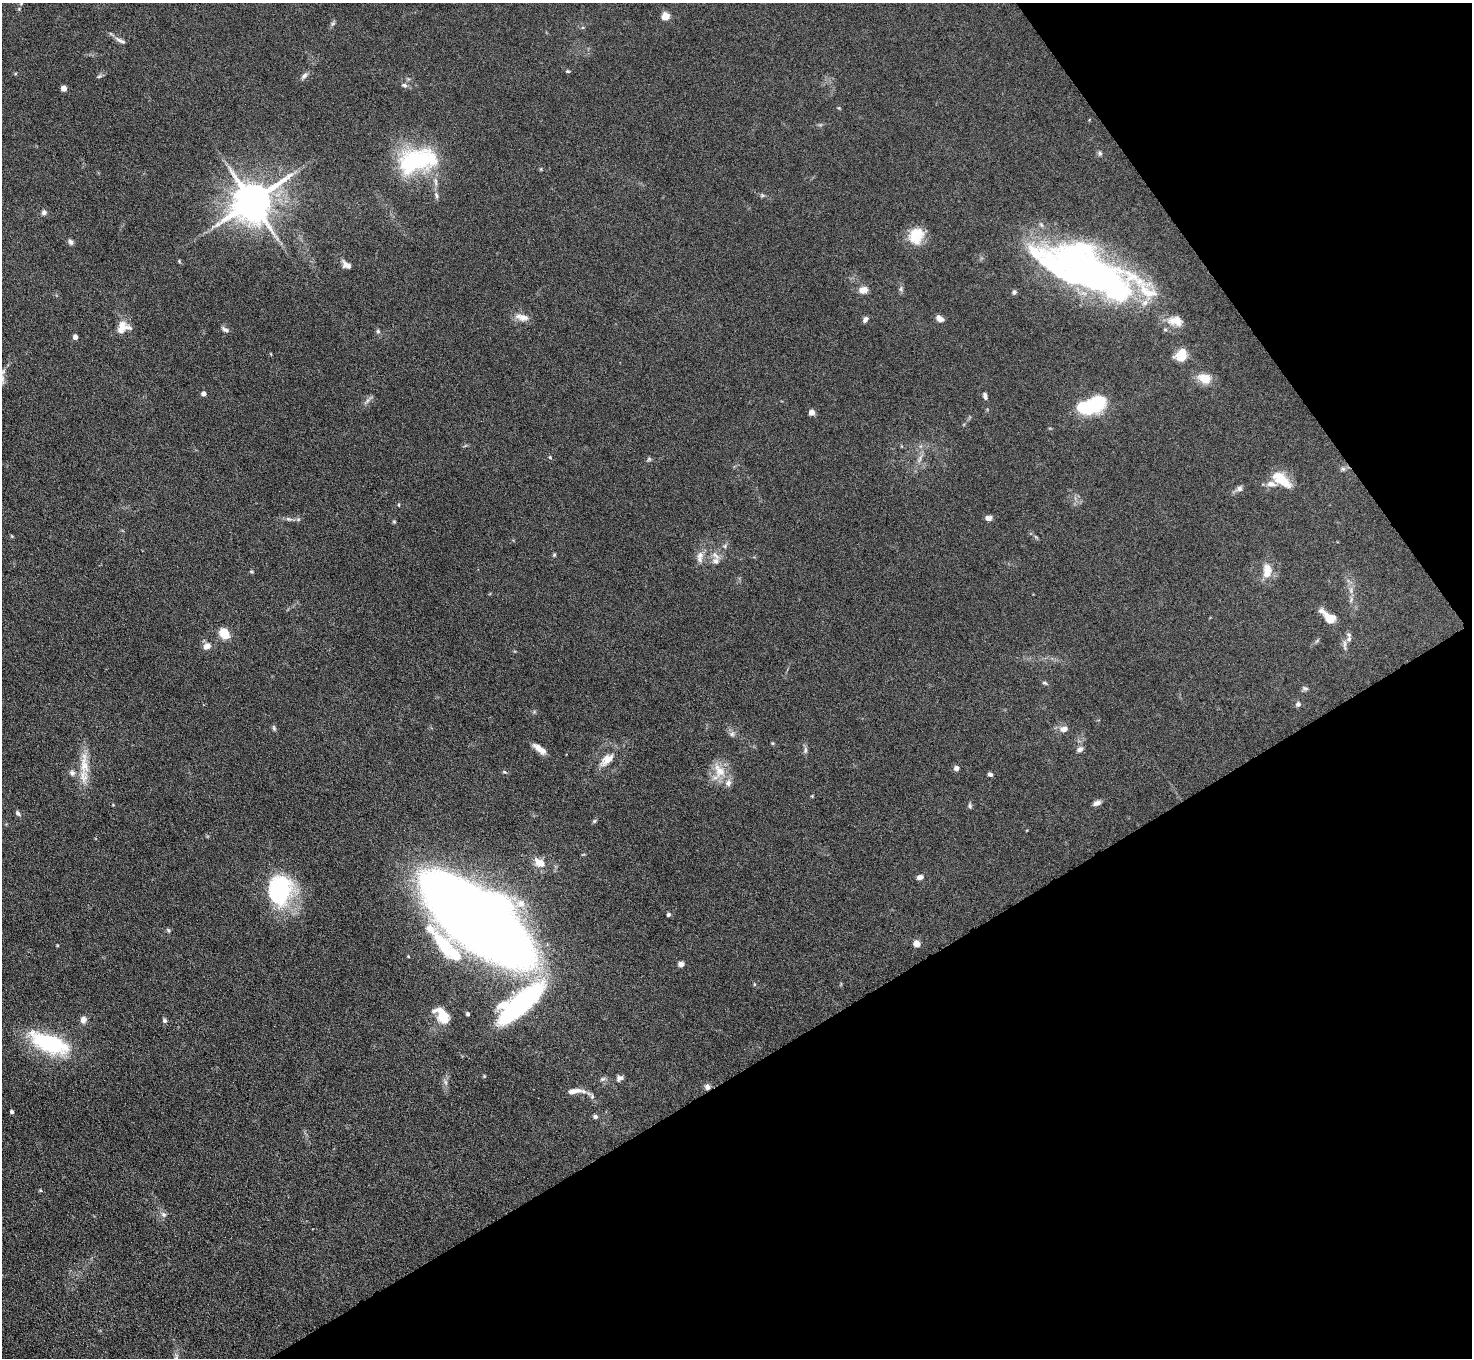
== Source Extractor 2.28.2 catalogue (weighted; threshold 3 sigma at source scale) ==
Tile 12 of 4 x 4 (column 4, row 3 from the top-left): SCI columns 4411-5880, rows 1653-3008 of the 5882 x 5876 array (HDU 1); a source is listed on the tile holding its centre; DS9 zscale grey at full resolution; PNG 1474 x 1360 px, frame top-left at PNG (2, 3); no overlay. Shown black and unused: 29% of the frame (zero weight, under 4 of 8 exposures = <1% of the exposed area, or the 3 px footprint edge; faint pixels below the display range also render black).
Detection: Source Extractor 2.28.2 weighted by HDU 2 'WHT'; one run over the whole footprint, this tile lists its part. Background 0.0969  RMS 0.0051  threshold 0.0209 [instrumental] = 3 sigma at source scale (4.09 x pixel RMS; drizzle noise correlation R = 1.36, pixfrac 0.8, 0.05/0.05 arcsec/px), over >= 5 px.
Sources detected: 119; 2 inside a brighter object's white glare — not listed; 10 inside a brighter listed object's ellipse — not listed separately; the other 107 listed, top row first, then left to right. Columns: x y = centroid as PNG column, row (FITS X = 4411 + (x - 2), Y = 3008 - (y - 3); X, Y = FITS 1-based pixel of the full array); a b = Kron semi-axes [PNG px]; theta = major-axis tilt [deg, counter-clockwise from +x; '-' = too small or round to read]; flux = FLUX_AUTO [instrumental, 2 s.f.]
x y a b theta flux
21 3 6 4 50 0.67
665 16 5 5 - 15
333 23 8 4 58 0.96
120 41 17 5 -30 2.1
568 71 5 4 - 0.57
99 76 7 4 44 0.85
304 76 10 6 45 1.6
404 85 8 5 -20 1.3
64 88 4 4 - 4.5
1100 153 7 5 -47 1
417 160 53 29 12 48
436 195 9 5 -69 1.4
762 195 6 5 - 0.76
252 201 12 11 - 1700
44 212 7 6 - 1.3
916 236 21 17 67 11
70 242 8 6 -64 1.3
179 261 5 4 - 0.54
347 265 11 7 -31 2.7
1089 270 102 42 -28 180
901 289 9 4 82 1.1
863 290 11 8 10 3.4
1014 292 6 6 - 1
522 317 20 9 -14 4
865 319 8 5 59 1.5
940 319 8 6 -29 2.7
122 328 18 12 62 5.7
225 329 11 5 -30 1.4
378 331 6 5 - 0.84
75 337 4 4 - 3
1181 355 11 9 57 12
1204 378 20 14 -18 6.6
204 394 4 4 - 2.2
985 396 8 5 -76 1.3
1093 405 16 8 33 59
812 412 4 4 - 4.7
550 457 5 4 - 0.48
649 459 6 4 46 0.75
920 459 12 4 79 1.8
1343 469 6 6 - 1.1
1281 479 23 10 -40 12
1271 484 12 8 -5 3.2
1239 488 7 7 - 1.6
399 505 5 3 - 0.42
988 518 7 6 - 2.1
289 519 10 6 -8 1.5
394 521 6 4 0 0.51
725 546 6 4 72 0.84
554 555 5 5 - 0.59
700 555 11 9 47 3.3
715 555 16 7 -44 3
1267 569 15 12 -58 5.2
251 571 5 3 - 0.49
1330 619 13 11 -25 5.7
224 633 10 8 -54 9.2
1349 639 7 6 - 1.5
1345 645 18 4 -86 1.7
207 646 11 9 35 3
1045 683 8 4 -25 0.78
1305 688 9 4 -12 0.96
1298 704 7 6 - 1.4
274 728 8 4 -76 0.86
1064 729 10 8 10 3.1
732 734 8 7 - 1.6
772 743 5 4 - 0.51
540 749 18 7 -37 4.2
1079 749 10 7 31 1.6
805 750 10 4 -90 1.2
607 759 16 9 37 6
84 764 35 11 -88 11
956 768 6 5 - 1.6
719 771 23 15 -56 9.1
504 772 6 5 - 0.69
72 773 9 7 -45 1.8
990 774 6 5 - 1.3
812 796 4 4 - 0.4
1097 803 9 5 20 2.1
113 805 5 3 - 0.41
970 806 8 5 -81 0.86
18 813 7 5 -46 1.3
594 821 6 5 - 0.71
539 862 14 10 -34 5.6
920 877 8 6 19 1.8
280 890 37 29 84 46
668 915 5 5 - 0.87
478 920 82 35 -38 1200
168 930 6 4 -45 0.65
917 944 5 5 - 8.2
447 948 75 16 -46 37
681 964 8 7 - 1.5
754 984 6 4 -72 0.48
521 1003 54 17 42 87
468 1014 4 3 - 0.93
442 1016 20 11 -53 10
83 1020 10 8 79 2.4
164 1021 6 5 - 1.1
49 1043 52 21 -22 40
620 1078 9 7 28 1.6
602 1079 8 5 26 1.1
707 1087 8 7 - 1.8
575 1091 23 6 4 4.5
592 1097 10 5 -81 1.3
12 1112 4 3 - 1.1
595 1117 6 5 - 1.2
40 1190 5 3 - 0.43
163 1214 8 7 - 1.6
176 1358 13 6 -90 2.2
Overlapping masked pixels (flux is a lower limit): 1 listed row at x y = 707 1087
Isophote crosses this tile's border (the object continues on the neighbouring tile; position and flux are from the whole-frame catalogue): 2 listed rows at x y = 21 3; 176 1358